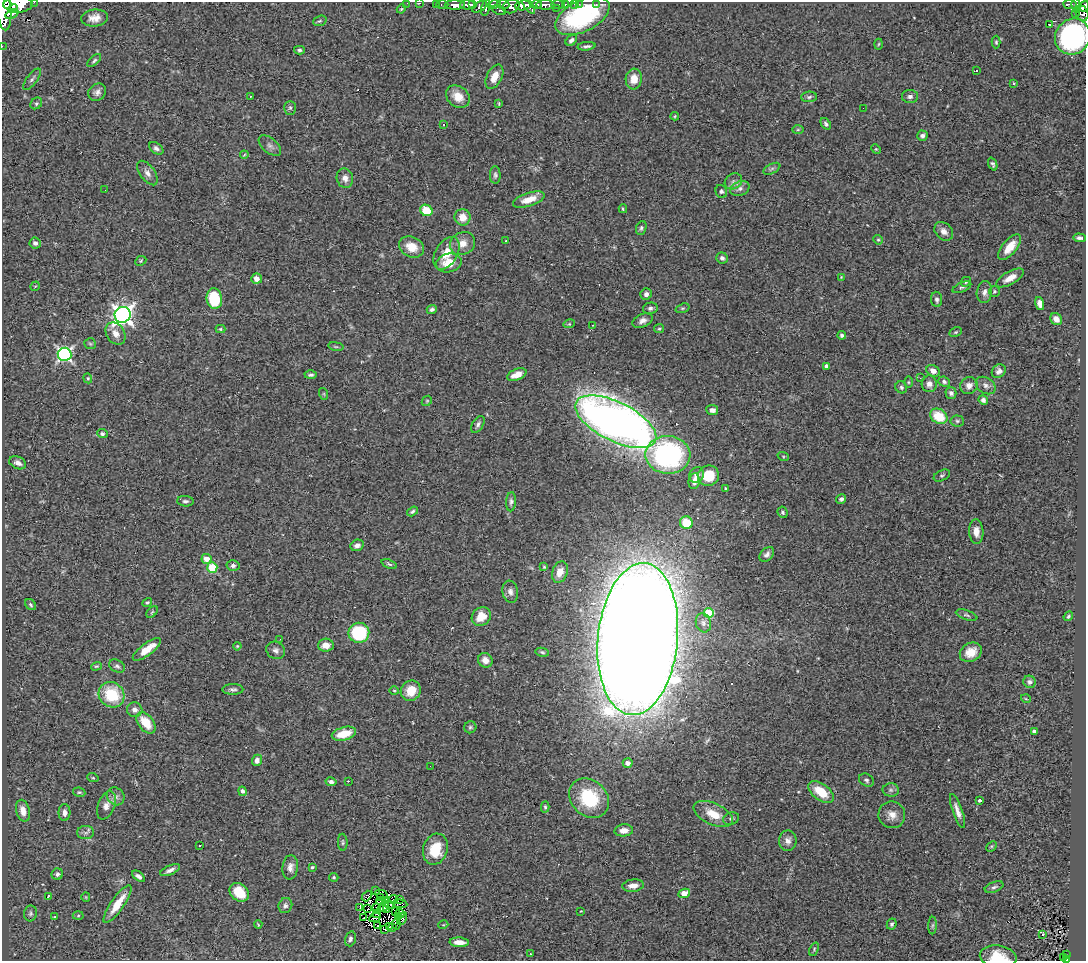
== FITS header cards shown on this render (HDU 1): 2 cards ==
NAXIS1  =                 1084
NAXIS2  =                  959

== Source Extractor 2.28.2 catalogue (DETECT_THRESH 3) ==
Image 1084 x 959 px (HDU 1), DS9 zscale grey, 1 PNG px = 1 image px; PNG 1088 x 963 px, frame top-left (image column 1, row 959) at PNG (2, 2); each listed source drawn as its Kron ellipse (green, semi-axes under 4 px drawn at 4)
Background 0.449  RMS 0.047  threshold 0.14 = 3 sigma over >= 5 px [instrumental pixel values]
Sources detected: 298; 9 with non-positive FLUX_AUTO (blend fragments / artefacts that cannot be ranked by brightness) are neither listed nor drawn; the other 289 listed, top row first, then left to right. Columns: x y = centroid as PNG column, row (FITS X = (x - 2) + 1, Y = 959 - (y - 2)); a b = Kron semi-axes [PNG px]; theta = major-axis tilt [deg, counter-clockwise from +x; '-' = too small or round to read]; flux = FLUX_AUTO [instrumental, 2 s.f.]
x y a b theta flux
34 2 2 2 - 27
407 3 2 2 - 8.2
419 3 3 2 - 23
8 4 2 2 - 180
18 4 14 8 -1 2100
436 4 2 2 - 9.7
503 4 6 4 -6 300
537 4 5 3 - 230
558 4 7 3 1 120
565 4 3 3 - 44
575 4 3 3 - 52
579 4 3 2 - 5.8
596 4 3 3 - 7.1
1070 4 7 4 -7 150
442 5 6 3 0 35
455 5 10 4 1 900
467 5 7 5 4 690
472 5 4 3 - 250
494 5 6 4 15 340
523 5 8 5 7 1000
528 5 10 3 -54 570
545 5 9 5 0 840
511 6 8 6 24 610
1076 6 7 4 -80 230
1084 6 5 3 - 230
480 7 8 4 35 320
4 8 22 7 -84 2400
486 8 8 3 77 370
556 8 2 2 - 33
13 9 5 4 - 710
401 9 4 3 - 3.2
499 10 7 4 -23 190
1076 13 4 3 - 26
1082 13 8 6 -71 320
12 14 7 4 31 260
582 16 29 15 27 360
94 18 13 8 6 27
320 21 7 5 19 4.6
1049 24 2 2 - 3.4
1073 37 18 17 - 570
571 40 6 4 42 9.8
996 42 6 4 90 5.1
879 44 5 3 - 3.1
2 46 2 2 - 3.3
587 46 9 3 5 7.6
299 50 5 4 - 6.9
94 60 8 4 42 6
976 71 2 2 - 2.6
494 77 13 7 63 35
32 79 13 5 53 9
634 79 10 8 84 37
1013 83 3 3 - 6.3
97 92 9 8 - 15
250 96 2 2 - 2.5
458 97 13 10 -36 40
809 97 8 5 3 7.9
910 97 8 6 -1 11
36 103 6 5 - 5.5
499 103 4 3 - 3
290 108 7 6 - 6.1
863 108 2 2 - 1.4
675 116 4 4 - 3.4
443 124 3 3 - 15
826 124 6 4 -53 7.8
798 130 6 4 2 4.2
922 136 5 5 - 11
270 146 13 7 -40 14
156 148 8 5 -36 9.4
876 149 5 4 - 3.8
244 155 4 3 - 2.9
993 164 7 4 -69 6.2
772 169 9 5 27 7.9
147 173 14 7 -54 18
495 175 9 5 -87 7.7
345 178 10 8 -78 19
733 181 9 7 36 12
740 189 10 7 23 14
105 190 2 2 - 4
721 191 6 5 - 6.7
529 199 16 6 18 43
623 209 4 3 - 4.3
426 210 6 5 - 75
463 217 8 8 - 37
641 228 7 5 65 6.8
944 231 10 8 -47 19
1079 238 6 4 -3 8.4
878 240 5 4 - 3.8
505 241 3 3 - 6
35 243 6 5 - 9.8
463 243 13 11 29 32
411 247 13 10 -25 49
1010 247 15 7 50 47
446 253 18 11 60 51
722 258 6 5 - 9.6
141 261 6 4 24 4.3
449 263 13 9 14 57
841 277 3 3 - 2.6
1010 278 16 6 29 30
257 279 5 5 - 23
966 282 5 4 - 4.5
35 286 5 3 - 2.7
962 287 10 4 23 6.4
984 292 11 7 80 16
995 292 5 5 - 5.1
646 294 6 5 - 12
214 299 10 7 -82 150
937 299 8 5 -83 8
1040 304 7 4 -74 19
650 308 7 5 12 8.5
682 308 7 4 18 4.9
432 309 5 4 - 8.6
123 315 8 8 - 1800
1056 319 6 5 - 20
643 321 10 6 21 14
569 324 6 3 17 3
592 325 2 2 - 2.2
220 329 5 4 - 3.5
659 329 5 4 - 4.1
956 332 6 4 26 4.7
116 333 12 9 -54 28
842 335 4 3 - 8.7
90 344 6 5 - 4.9
336 346 8 4 -9 4.1
65 354 7 6 - 710
827 366 4 4 - 23
933 371 7 5 -33 22
999 371 7 6 - 14
311 375 6 4 1 6.1
517 375 10 5 22 36
88 378 5 4 - 3.7
920 378 4 3 - 3.5
908 382 6 4 -90 4
944 382 6 5 - 7.3
929 384 8 7 - 18
986 385 10 7 -35 13
969 386 9 8 - 18
901 387 6 5 - 7.2
951 393 5 5 - 9.1
324 394 6 4 -72 3.5
983 400 5 4 - 8.9
427 401 5 4 - 4.1
712 410 6 5 - 13
939 416 9 7 -32 91
957 421 7 5 -4 5.9
616 422 44 19 -26 3400
478 424 9 5 58 9.2
102 434 5 4 - 9.3
668 455 22 19 -3 610
783 456 6 4 -19 3.2
18 463 9 6 -24 16
696 475 8 7 - 22
942 475 9 5 25 5.8
708 476 10 10 - 81
694 481 8 5 84 18
725 488 3 2 - 2.7
841 499 5 4 - 8.7
185 501 8 5 -5 8
511 502 9 5 85 7.8
412 511 6 4 33 5.8
783 512 6 5 - 5.8
686 523 6 6 - 95
976 532 12 7 -87 26
357 545 7 5 25 13
767 554 8 6 45 12
206 559 5 5 - 36
389 564 8 3 -21 5.4
233 566 6 5 - 8.9
544 567 4 4 - 3.1
212 568 5 5 - 130
560 572 11 7 69 33
510 592 11 8 -81 16
147 602 5 4 - 5.2
31 605 6 4 -47 5.5
152 612 7 4 45 4.5
709 613 5 5 - 140
967 615 11 4 -18 7.4
481 616 10 9 - 53
1068 616 5 3 - 4.2
703 623 9 7 -75 14
359 633 10 10 - 260
280 639 3 2 - 2.3
638 639 76 40 85 18000
326 645 8 6 4 30
237 646 4 3 - 3.2
147 649 17 6 37 48
276 650 10 8 -32 13
542 652 7 4 -12 5.3
971 652 11 9 31 41
485 660 8 7 - 23
96 666 5 4 - 4.1
117 666 8 6 -33 8.5
1029 682 6 6 - 8.7
233 689 10 5 2 9.1
394 691 4 4 - 3.6
411 691 10 9 - 61
111 695 13 12 - 140
1026 699 5 3 - 2.5
135 710 7 7 - 16
146 723 12 7 -51 75
470 727 6 6 - 6
1034 731 4 3 - 8.3
344 734 12 6 15 72
257 760 6 5 - 17
628 763 5 4 - 19
430 766 2 2 - 1.9
93 778 6 3 -18 3.8
866 780 8 6 -34 7.8
348 781 2 2 - 1.9
331 782 6 4 -12 8.8
891 790 8 6 -1 7.8
242 791 5 4 - 11
79 792 6 4 -9 4.5
821 792 15 8 -37 75
116 796 9 8 - 14
589 798 22 18 -45 180
979 800 4 3 - 11
106 805 15 8 68 22
545 807 5 4 - 4.9
23 811 11 6 -75 27
957 811 18 5 -71 21
64 813 8 6 89 16
713 814 21 10 -25 57
892 815 13 13 - 30
731 819 8 6 21 7.2
624 830 9 6 5 25
85 833 8 6 1 10
788 841 10 9 - 17
343 842 8 4 -87 6.1
200 845 2 2 - 2.2
991 846 6 4 45 3.4
435 849 16 12 74 85
290 867 12 8 83 19
312 867 3 3 - 4.1
170 870 11 4 23 14
57 874 6 5 - 9.2
139 876 7 4 -37 12
334 877 5 4 - 4
633 886 11 6 7 24
994 887 10 5 21 8.3
375 891 3 2 - 2.4
239 892 11 8 -43 85
684 893 6 4 24 49
382 895 7 3 -24 1.4
367 896 6 3 50 7.7
48 897 3 2 - 30
86 897 5 4 - 3.3
380 897 3 2 - 2.5
393 899 4 2 - 4.1
399 899 4 2 - 7
386 900 3 2 - 2
381 901 4 2 - 4.2
117 904 22 6 55 67
390 904 4 2 - 2.3
400 904 7 2 -5 3.8
285 906 8 6 69 10
377 907 3 2 - 6.1
383 907 6 3 46 8.3
360 908 3 2 - 9.8
368 909 3 2 - 4.7
387 910 3 2 - 3.1
396 911 3 2 - 4.5
581 911 3 2 - 1.9
30 913 8 6 81 7.7
376 913 4 3 - 4.8
400 914 4 2 - 2.3
78 915 5 3 - 3.4
55 917 3 3 - 3.4
375 917 6 2 27 5.3
398 917 2 2 - 2.9
364 918 2 2 - 4.5
402 919 7 3 62 11
258 924 4 3 - 2.9
396 924 5 2 - 4.4
892 924 6 4 63 6
378 925 3 2 - 1.6
443 925 5 3 - 2.5
932 925 9 4 89 6.1
390 926 3 2 - 4.3
393 927 2 2 - 78
385 930 4 2 - 9.7
1042 934 3 3 - 67
350 939 7 5 74 8.6
459 942 10 5 -3 30
814 949 7 4 67 4.7
530 954 3 3 - 4
1067 955 3 3 - 9.1
998 957 18 11 -8 66
1064 958 3 3 - 22
1066 960 3 2 - 18
At the frame edge (FLAGS 8, measured only in part): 10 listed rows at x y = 34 2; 407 3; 419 3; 18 4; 1084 6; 4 8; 1073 37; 2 46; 998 957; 1066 960
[9 non-positive-flux detections neither listed nor drawn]